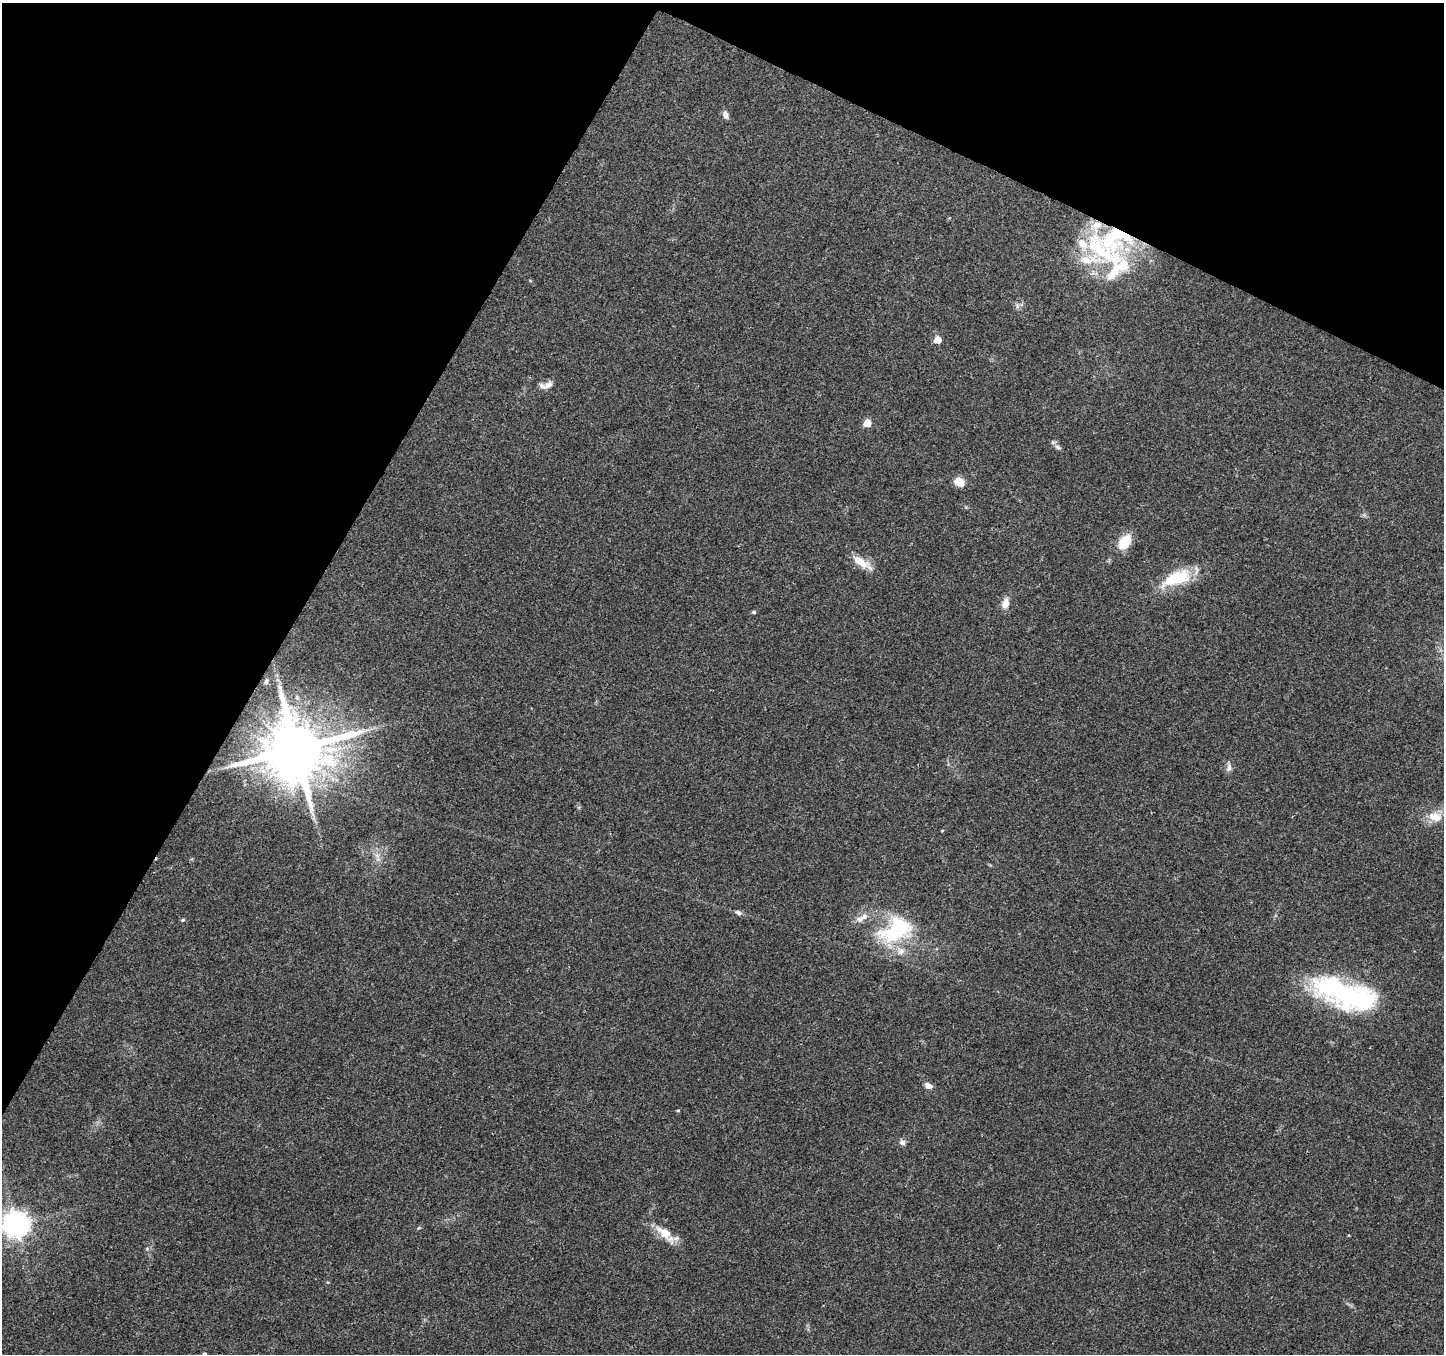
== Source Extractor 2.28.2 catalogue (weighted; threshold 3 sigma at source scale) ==
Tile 2 of 4 x 4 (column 2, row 1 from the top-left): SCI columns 1443-2884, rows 4253-5604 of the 5776 x 5870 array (HDU 1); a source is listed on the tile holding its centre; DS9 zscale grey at full resolution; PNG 1446 x 1356 px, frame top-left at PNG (2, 3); no overlay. Shown black and unused: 27% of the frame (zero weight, under 3 of 4 exposures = <1% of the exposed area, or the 3 px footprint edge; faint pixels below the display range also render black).
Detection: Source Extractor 2.28.2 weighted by HDU 2 'WHT'; one run over the whole footprint, this tile lists its part. Background 0.0518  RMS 0.0036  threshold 0.0162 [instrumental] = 3 sigma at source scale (4.5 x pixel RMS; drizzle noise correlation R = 1.50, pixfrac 1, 0.0396/0.0396 arcsec/px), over >= 5 px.
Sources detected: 38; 7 inside a brighter listed object's ellipse — not listed separately; the other 31 listed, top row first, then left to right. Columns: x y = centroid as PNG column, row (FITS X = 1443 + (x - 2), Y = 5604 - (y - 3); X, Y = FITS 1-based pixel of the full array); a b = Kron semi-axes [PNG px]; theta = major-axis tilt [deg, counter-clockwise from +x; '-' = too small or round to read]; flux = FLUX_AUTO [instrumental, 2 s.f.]
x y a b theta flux
726 115 9 6 -65 1.7
1114 238 56 36 13 47
1017 306 8 5 -72 0.94
937 340 5 5 - 6.1
549 384 12 8 44 1.8
867 423 5 5 - 9
1058 447 10 5 -25 1.1
959 482 12 9 -34 4
1125 542 17 12 55 8.3
862 562 27 9 -32 5.9
1176 578 38 16 21 16
1005 603 14 8 77 3.1
754 612 5 4 - 0.64
266 681 6 5 - 0.55
296 749 17 16 - 3200
1229 767 13 7 84 1.6
1435 817 20 13 -9 5.7
377 855 8 7 - 1.7
738 912 10 6 -27 1
862 918 23 9 29 3.8
183 920 5 4 - 0.45
896 930 47 29 28 31
1345 994 70 26 -18 70
928 1086 10 7 -25 1.9
678 1110 5 3 - 0.34
902 1142 7 6 - 1.5
17 1224 9 8 - 410
419 1228 5 3 - 0.38
664 1232 29 13 -41 7.6
147 1249 6 4 0 0.54
204 1354 5 4 - 0.81
Overlapping masked pixels (flux is a lower limit): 2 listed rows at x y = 1114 238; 296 749
Isophote crosses this tile's border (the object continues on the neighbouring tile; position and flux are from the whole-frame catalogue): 2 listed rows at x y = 17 1224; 204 1354